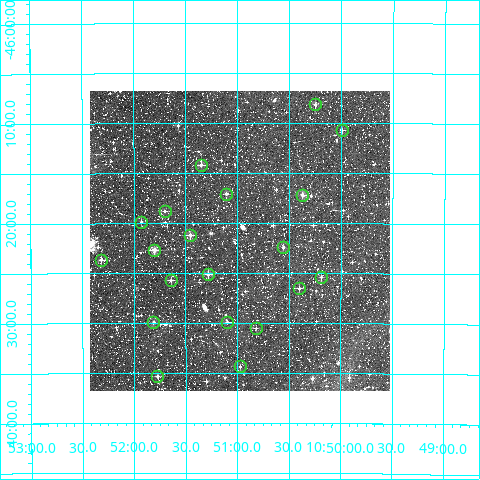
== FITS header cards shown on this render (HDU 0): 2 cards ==
NAXIS1  =                  300
NAXIS2  =                  300

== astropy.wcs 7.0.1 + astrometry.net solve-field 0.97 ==
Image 300 x 300 px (HDU 0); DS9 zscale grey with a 90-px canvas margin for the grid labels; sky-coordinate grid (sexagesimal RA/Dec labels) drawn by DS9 from the SOLVED WCS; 20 Tycho-2 reference stars matched to detected sources circled (green)
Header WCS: RA---TAN/DEC--TAN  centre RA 10:50:59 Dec -46:22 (162.74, -46.36 deg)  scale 6 arcsec/px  FOV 30.0' x 30.0'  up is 0 deg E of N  parity normal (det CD < 0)
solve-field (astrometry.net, Tycho-2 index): VERIFIED the header's WCS against the Tycho-2 star catalogue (verified at 2 index scales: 10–20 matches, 0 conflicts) and refined it, rather than solving blind
Solved WCS: RA---TAN-SIP/DEC--TAN-SIP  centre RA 10:50:59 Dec -46:22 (162.74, -46.36 deg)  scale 6 arcsec/px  FOV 30.0' x 30.0'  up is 0 deg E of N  parity normal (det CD < 0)
The solver's refit moves the header's centre by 0.89 arcsec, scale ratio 1.001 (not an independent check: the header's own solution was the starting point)
Tycho-2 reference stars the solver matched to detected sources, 20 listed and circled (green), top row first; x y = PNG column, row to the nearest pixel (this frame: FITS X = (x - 90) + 1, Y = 300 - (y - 91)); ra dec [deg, ICRS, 3 dp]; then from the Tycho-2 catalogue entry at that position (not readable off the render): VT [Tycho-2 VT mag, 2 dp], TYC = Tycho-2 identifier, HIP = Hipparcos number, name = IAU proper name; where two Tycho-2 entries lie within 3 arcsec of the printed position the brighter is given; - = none
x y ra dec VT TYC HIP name
315 104 162.563 -46.136 11.13 8198-268-1 - -
342 130 162.498 -46.179 11.56 8198-408-1 - -
201 165 162.838 -46.237 10.94 8198-1649-1 - -
226 194 162.776 -46.285 11.03 8198-1209-1 - -
302 195 162.593 -46.286 10.83 8198-1269-1 - -
165 211 162.925 -46.313 11.12 8198-1147-1 - -
141 222 162.982 -46.331 11.56 8198-1013-1 - -
190 235 162.864 -46.354 10.67 8198-1003-1 - -
283 247 162.640 -46.374 11.25 8198-1053-1 - -
154 250 162.950 -46.378 10.32 8198-1029-1 - -
101 260 163.079 -46.394 11.30 8198-745-1 - -
208 274 162.820 -46.419 10.36 8198-825-1 - -
321 277 162.547 -46.423 11.53 8198-1603-1 - -
171 280 162.911 -46.429 11.12 8198-575-1 - -
299 288 162.600 -46.442 11.59 8198-1415-1 - -
153 322 162.953 -46.499 10.67 8198-1355-1 - -
227 322 162.774 -46.499 11.60 8198-1139-1 - -
256 328 162.705 -46.509 12.06 8198-843-1 - -
240 366 162.743 -46.573 11.57 8198-567-1 - -
157 376 162.944 -46.588 11.32 8198-625-1 - -